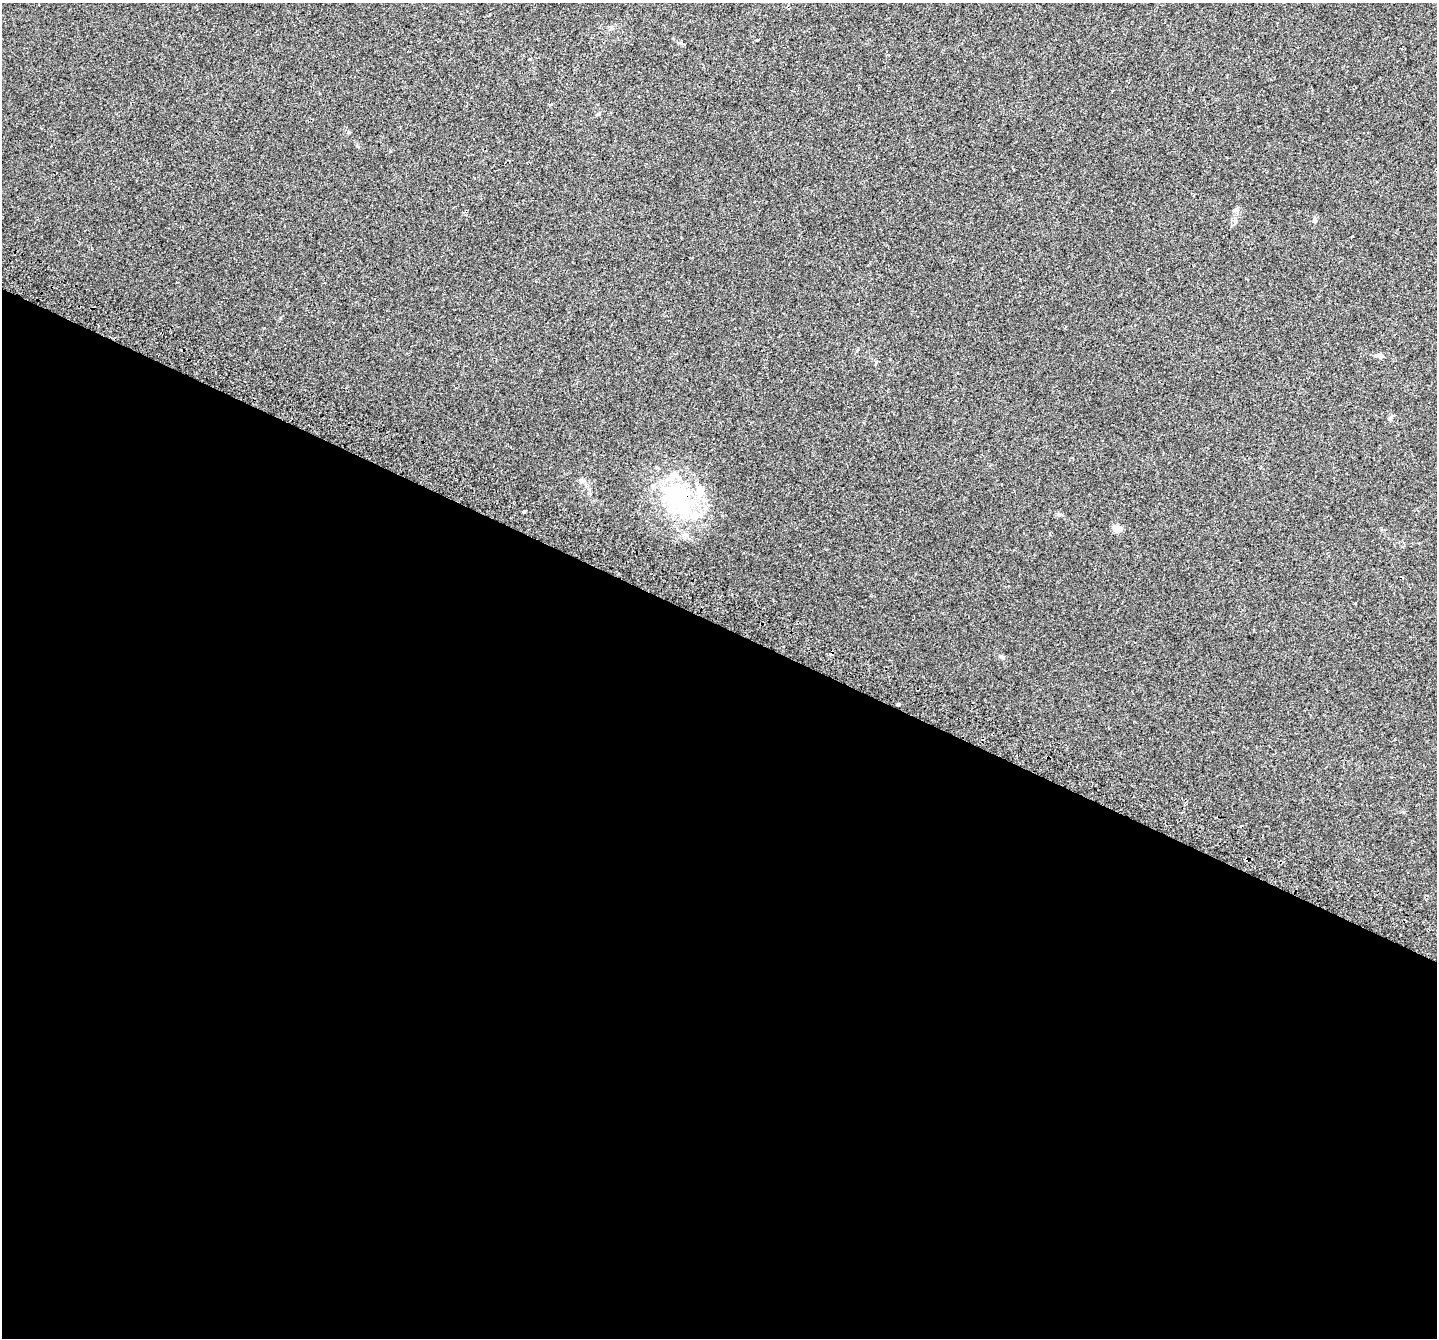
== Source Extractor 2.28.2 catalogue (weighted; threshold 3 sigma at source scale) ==
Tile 14 of 4 x 4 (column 2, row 4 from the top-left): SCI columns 1500-2934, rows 343-1678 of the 5860 x 5963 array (HDU 1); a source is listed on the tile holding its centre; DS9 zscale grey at full resolution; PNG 1439 x 1340 px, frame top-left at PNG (2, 3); no overlay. Shown black and unused: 53% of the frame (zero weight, under 2 of 3 exposures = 4% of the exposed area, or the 3 px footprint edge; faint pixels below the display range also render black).
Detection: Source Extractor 2.28.2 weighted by HDU 2 'WHT'; one run over the whole footprint, this tile lists its part. Background 0.0214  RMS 0.0051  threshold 0.0227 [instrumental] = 3 sigma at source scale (4.5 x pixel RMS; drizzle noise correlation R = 1.50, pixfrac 1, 0.0396/0.0396 arcsec/px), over >= 5 px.
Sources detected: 18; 4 cosmic-ray / hot-pixel residue — not listed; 2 inside a brighter listed object's ellipse — not listed separately; the other 12 listed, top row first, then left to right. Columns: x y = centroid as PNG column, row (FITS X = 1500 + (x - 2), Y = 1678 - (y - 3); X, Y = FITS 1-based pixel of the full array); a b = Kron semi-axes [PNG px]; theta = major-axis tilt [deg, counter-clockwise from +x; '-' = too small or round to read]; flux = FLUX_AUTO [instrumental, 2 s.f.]
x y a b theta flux
611 28 6 4 -72 0.65
757 40 3 2 - 0.44
1235 210 7 4 19 0.79
1379 356 13 5 -8 1.6
1391 418 7 4 88 0.81
581 480 7 4 18 0.81
678 498 58 30 87 44
524 512 3 3 - 1.8
1117 529 7 6 - 6
1001 657 6 4 -20 0.68
898 704 4 3 - 2.2
1241 826 4 3 - 0.83
Overlapping masked pixels (flux is a lower limit): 2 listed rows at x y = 678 498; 898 704
Unlisted compact peaks at least as high as the median listed source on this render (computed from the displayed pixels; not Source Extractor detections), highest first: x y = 1314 221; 681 43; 348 132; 1059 515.